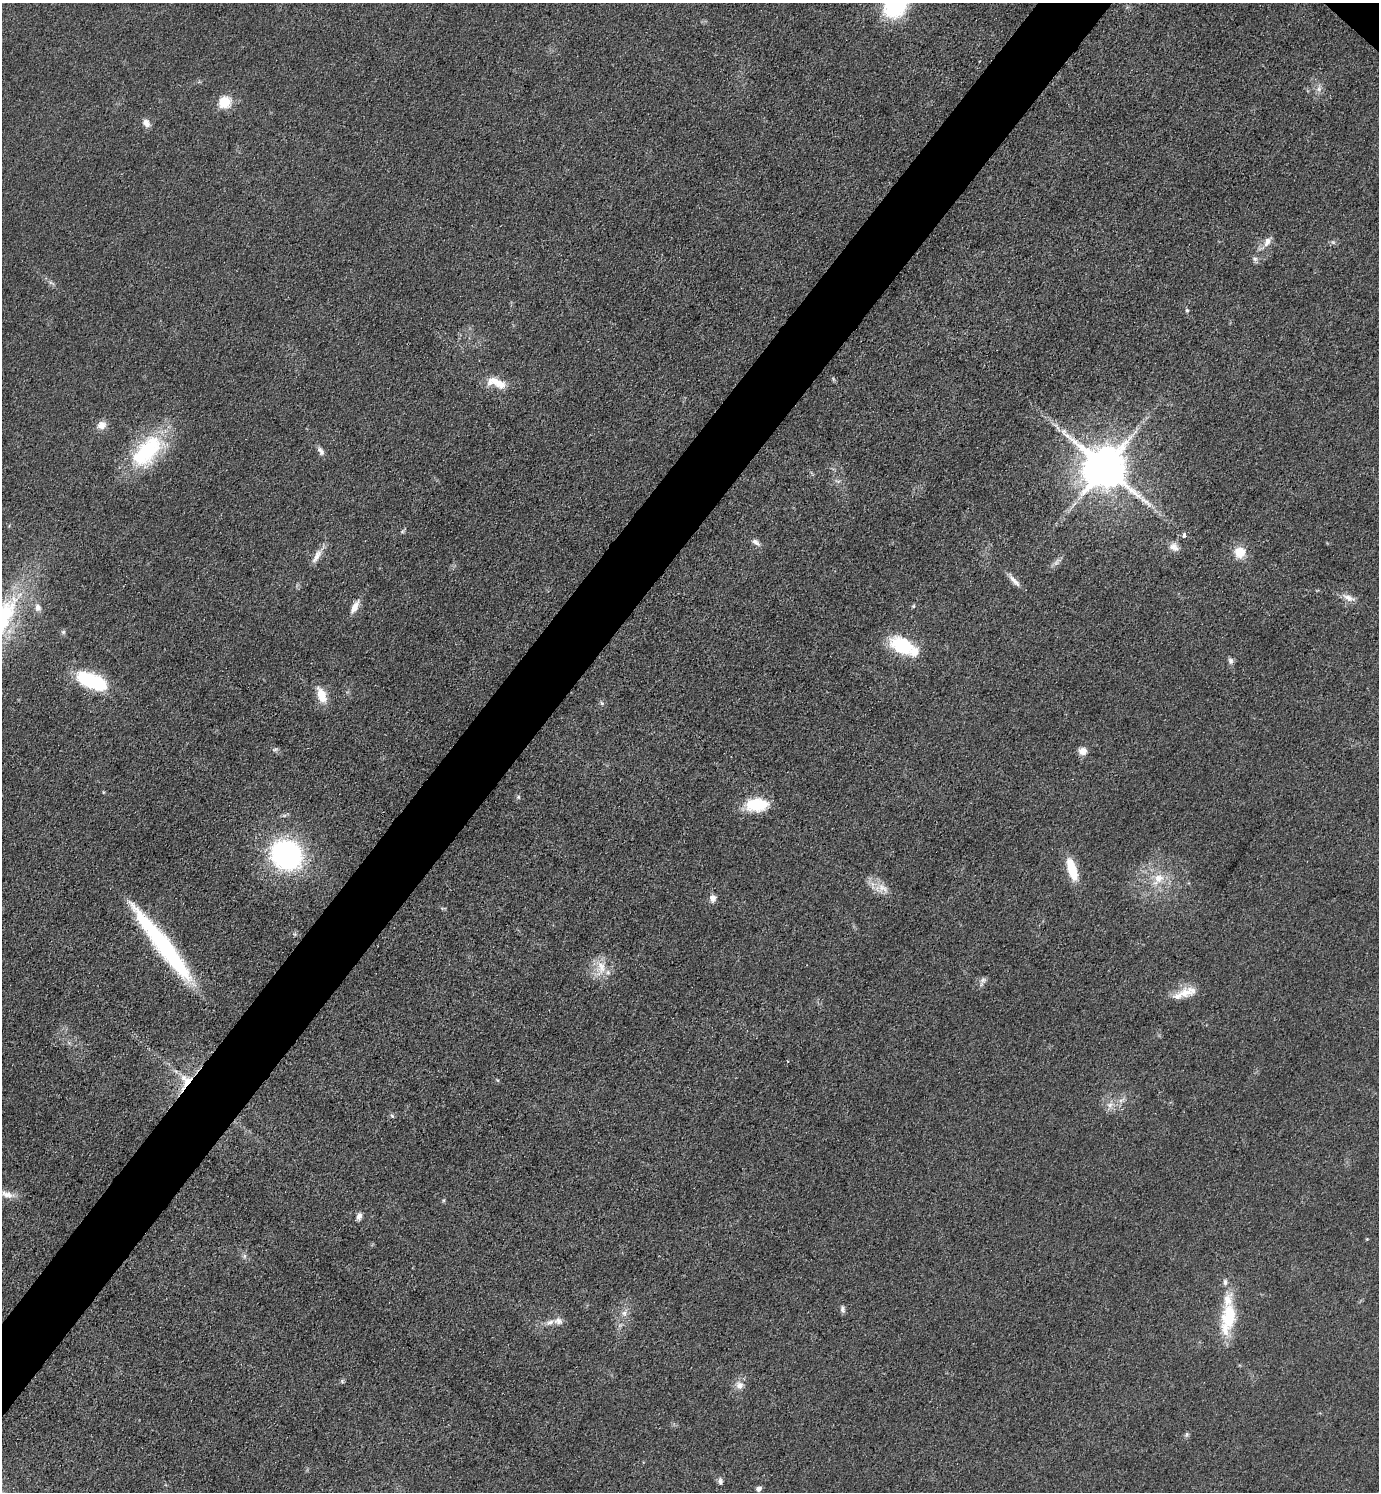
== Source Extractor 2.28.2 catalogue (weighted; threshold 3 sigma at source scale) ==
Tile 7 of 4 x 4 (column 3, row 2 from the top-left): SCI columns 3054-4430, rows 2981-4470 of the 5964 x 5961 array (HDU 1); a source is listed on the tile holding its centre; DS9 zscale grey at full resolution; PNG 1381 x 1494 px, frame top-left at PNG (2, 3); no overlay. Shown black and unused: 5% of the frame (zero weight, under 3 of 4 exposures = <1% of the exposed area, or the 3 px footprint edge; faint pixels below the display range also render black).
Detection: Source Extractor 2.28.2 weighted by HDU 2 'WHT'; one run over the whole footprint, this tile lists its part. Background 0.0497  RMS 0.0063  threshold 0.0284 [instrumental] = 3 sigma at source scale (4.5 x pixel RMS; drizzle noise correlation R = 1.50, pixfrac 1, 0.05/0.05 arcsec/px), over >= 5 px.
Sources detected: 70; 1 too faint to see at this stretch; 1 inside a brighter object's white glare — not listed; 6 inside a brighter listed object's ellipse — not listed separately; the other 62 listed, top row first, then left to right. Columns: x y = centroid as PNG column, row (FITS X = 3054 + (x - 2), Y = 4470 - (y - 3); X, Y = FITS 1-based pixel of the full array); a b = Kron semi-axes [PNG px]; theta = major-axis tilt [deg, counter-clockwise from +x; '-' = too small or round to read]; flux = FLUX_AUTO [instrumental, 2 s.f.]
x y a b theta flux
1319 89 8 7 - 2.7
224 102 6 6 - 56
146 123 11 8 -57 4
1267 242 14 9 61 4.9
1333 242 6 4 -42 1.2
1255 259 7 6 - 1.9
51 283 10 4 -29 1.7
1187 310 6 4 -67 0.99
833 379 6 3 -71 0.93
496 383 29 12 -19 12
102 425 11 10 - 5.2
320 449 8 6 -14 1.9
147 451 48 26 47 60
1105 468 13 12 - 2700
1074 504 9 4 45 2
402 531 7 4 45 0.99
1184 535 4 4 - 2.6
756 542 12 6 -35 2.9
1174 547 13 10 -36 4.5
1240 552 14 14 - 11
317 556 23 8 60 5.7
1056 562 14 6 53 3
1014 580 22 6 -48 4.5
1349 598 17 8 -24 5.2
913 606 5 4 - 0.83
38 607 10 8 -74 3.7
355 607 18 7 61 6
63 632 6 5 - 1.3
902 646 24 15 -27 39
1230 661 9 7 -74 2
92 681 33 14 -22 51
322 695 22 10 -69 10
602 703 6 5 - 1.2
1082 751 10 8 3 4.7
518 797 5 5 - 0.99
757 805 24 14 5 26
286 855 24 22 -38 150
1072 869 25 9 -72 20
1159 878 15 12 3 9.9
883 888 19 9 -39 7.7
713 898 9 7 87 3.5
166 948 83 15 -54 94
601 968 24 13 84 12
983 980 8 7 - 2.1
1184 993 34 11 20 12
187 1081 27 7 55 11
1110 1105 9 6 23 3.1
392 1116 6 5 - 1
6 1194 25 8 -13 6.9
359 1216 9 6 75 2.9
1367 1239 4 3 - 0.57
244 1256 7 4 90 1.4
1225 1282 9 5 83 1.8
842 1309 10 6 -80 1.9
624 1313 7 6 - 2.3
1229 1317 32 18 86 31
558 1321 11 9 -9 3.7
342 1381 6 5 - 1
739 1385 10 10 - 4.6
1187 1434 7 4 71 1.1
720 1481 9 6 -85 2.1
759 1489 6 5 - 2.5
Overlapping masked pixels (flux is a lower limit): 1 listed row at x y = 187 1081
Isophote crosses this tile's border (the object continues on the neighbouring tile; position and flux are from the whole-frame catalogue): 1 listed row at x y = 6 1194